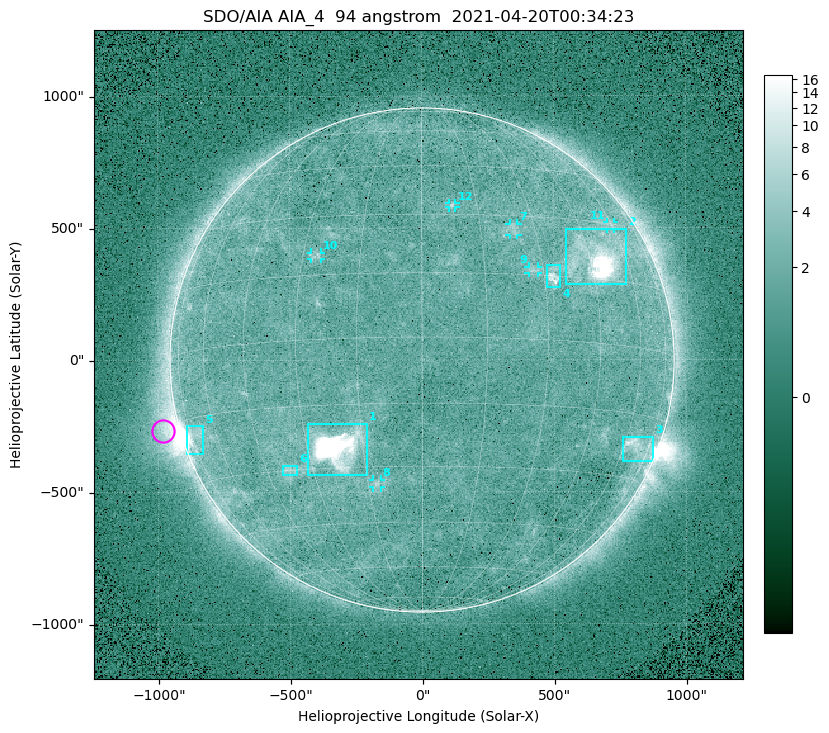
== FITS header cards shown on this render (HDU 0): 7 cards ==
TELESCOP= 'SDO/AIA '
INSTRUME= 'AIA_4   '
WAVELNTH=                   94
WAVEUNIT= 'angstrom'
DATE-OBS= '2021-04-20T00:34:23.15'
CTYPE1  = 'HPLN-TAN'
CTYPE2  = 'HPLT-TAN'

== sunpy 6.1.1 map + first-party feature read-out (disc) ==
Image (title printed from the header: SDO/AIA AIA_4  94 angstrom  2021-04-20T00:34:23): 512 x 512 px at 4.8 arcsec/px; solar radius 955 arcsec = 199 px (full disc in frame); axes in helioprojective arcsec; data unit not stated in the header (colour bar unlabelled)
Orientation: roll -0.138 deg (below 1 deg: not rotated)
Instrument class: DISC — disc imager (sunpy class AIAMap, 94 A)
Bright regions (active regions / flare kernels): reference = the median radial profile (limb darkening/brightening removed); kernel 5 px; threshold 5 sigma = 2.41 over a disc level ~1.72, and >= 1.15x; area >= 9 px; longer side >= 5 px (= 24 arcsec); searched inside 0.97 R_sun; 12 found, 12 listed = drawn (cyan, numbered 1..; 6 of them under ~33 arcsec drawn as corner ticks so the feature stays visible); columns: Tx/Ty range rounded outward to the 10 arcsec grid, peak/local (2 s.f.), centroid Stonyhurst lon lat
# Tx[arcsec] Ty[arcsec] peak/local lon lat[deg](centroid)
1 -430..-210 -440..-240 377 -22 -25
2 540..780 280..500 30 +48 +20
3 760..880 -390..-290 4.8 +67 -22
4 470..530 270..360 5.6 +33 +15
5 -900..-830 -360..-250 7.4 -72 -19
6 -530..-470 -440..-400 3.1 -37 -30
7 330..370 470..520 2.8 +24 +26
8 -190..-160 -480..-450 3.2 -13 -34
9 400..440 330..360 2.9 +27 +16
10 -420..-380 380..410 3 -26 +20
11 700..730 490..520 2.4 +59 +30
12 100..130 580..600 2.9 +8 +33
Off-limb structures (1.02-1.3 R_sun): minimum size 50 px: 7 found; the strongest spans PA ~90..115 deg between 1.02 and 1.21 R_sun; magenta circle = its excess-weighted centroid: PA ~105 deg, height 1.06 R_sun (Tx ~-980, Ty ~-270 arcsec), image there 4.8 x the reference